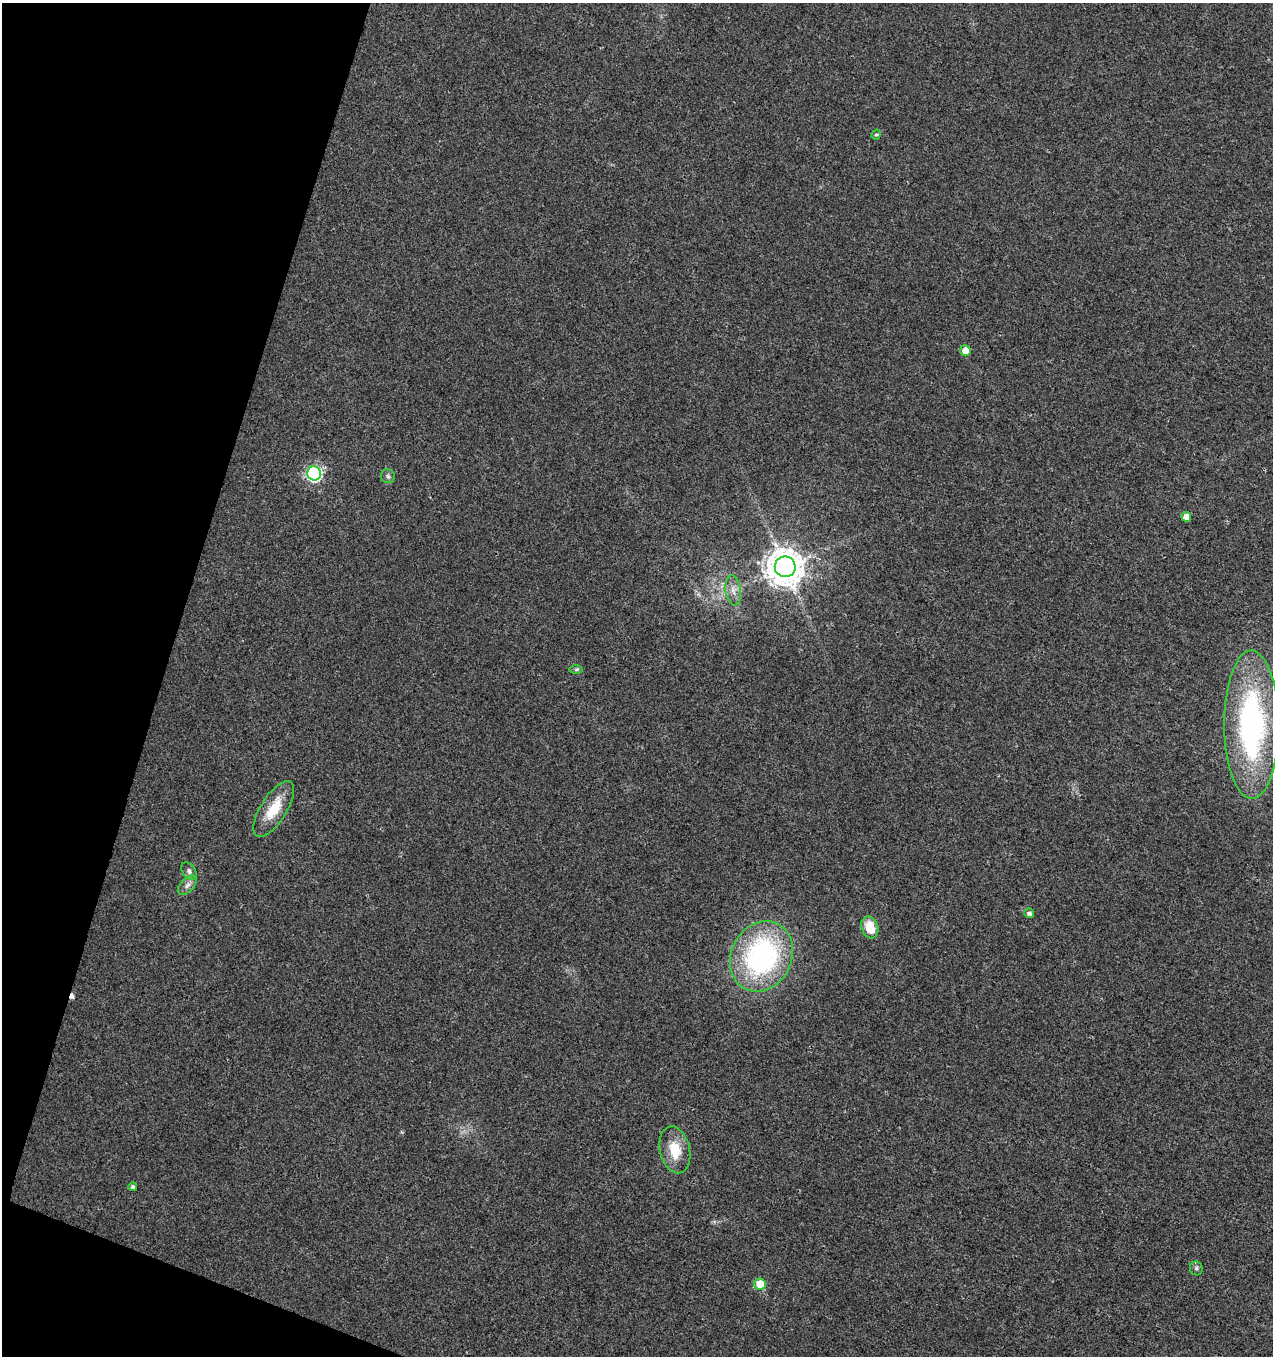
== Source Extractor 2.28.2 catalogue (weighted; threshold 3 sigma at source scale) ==
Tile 9 of 4 x 4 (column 1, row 3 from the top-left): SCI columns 279-1549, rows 1355-2708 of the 5574 x 5425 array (HDU 1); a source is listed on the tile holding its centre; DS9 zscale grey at full resolution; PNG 1275 x 1358 px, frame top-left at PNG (2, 3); each listed source drawn as its Kron ellipse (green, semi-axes under 4 px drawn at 4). Shown black and unused: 15% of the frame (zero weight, under 3 of 4 exposures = <1% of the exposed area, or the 3 px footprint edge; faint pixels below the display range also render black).
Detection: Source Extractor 2.28.2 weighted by HDU 2 'WHT'; one run over the whole footprint, this tile lists its part. Background 0.00757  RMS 0.0031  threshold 0.0141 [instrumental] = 3 sigma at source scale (4.5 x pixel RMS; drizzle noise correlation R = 1.50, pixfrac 1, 0.0396/0.0396 arcsec/px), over >= 5 px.
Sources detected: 20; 1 cosmic-ray / hot-pixel residue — neither listed nor drawn; the other 19 listed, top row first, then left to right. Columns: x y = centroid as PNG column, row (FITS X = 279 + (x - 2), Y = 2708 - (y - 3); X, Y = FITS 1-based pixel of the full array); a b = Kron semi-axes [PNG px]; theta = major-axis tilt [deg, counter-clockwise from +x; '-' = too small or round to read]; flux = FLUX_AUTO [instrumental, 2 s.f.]
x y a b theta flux
876 135 5 4 - 0.5
965 350 5 5 - 3
314 473 7 7 - 66
388 476 7 7 - 0.78
1186 517 5 5 - 2.9
785 567 10 10 - 730
733 590 15 7 -82 2.2
576 669 6 4 1 0.44
1252 725 74 27 -90 76
274 809 32 13 58 9.1
189 871 9 6 -56 1
187 885 12 6 46 1.5
1029 913 5 4 - 1.4
870 927 11 8 -71 6.7
761 956 36 30 64 61
675 1150 24 15 -76 7.5
133 1187 4 4 - 0.68
1196 1268 7 6 - 0.7
760 1284 6 5 - 9.3